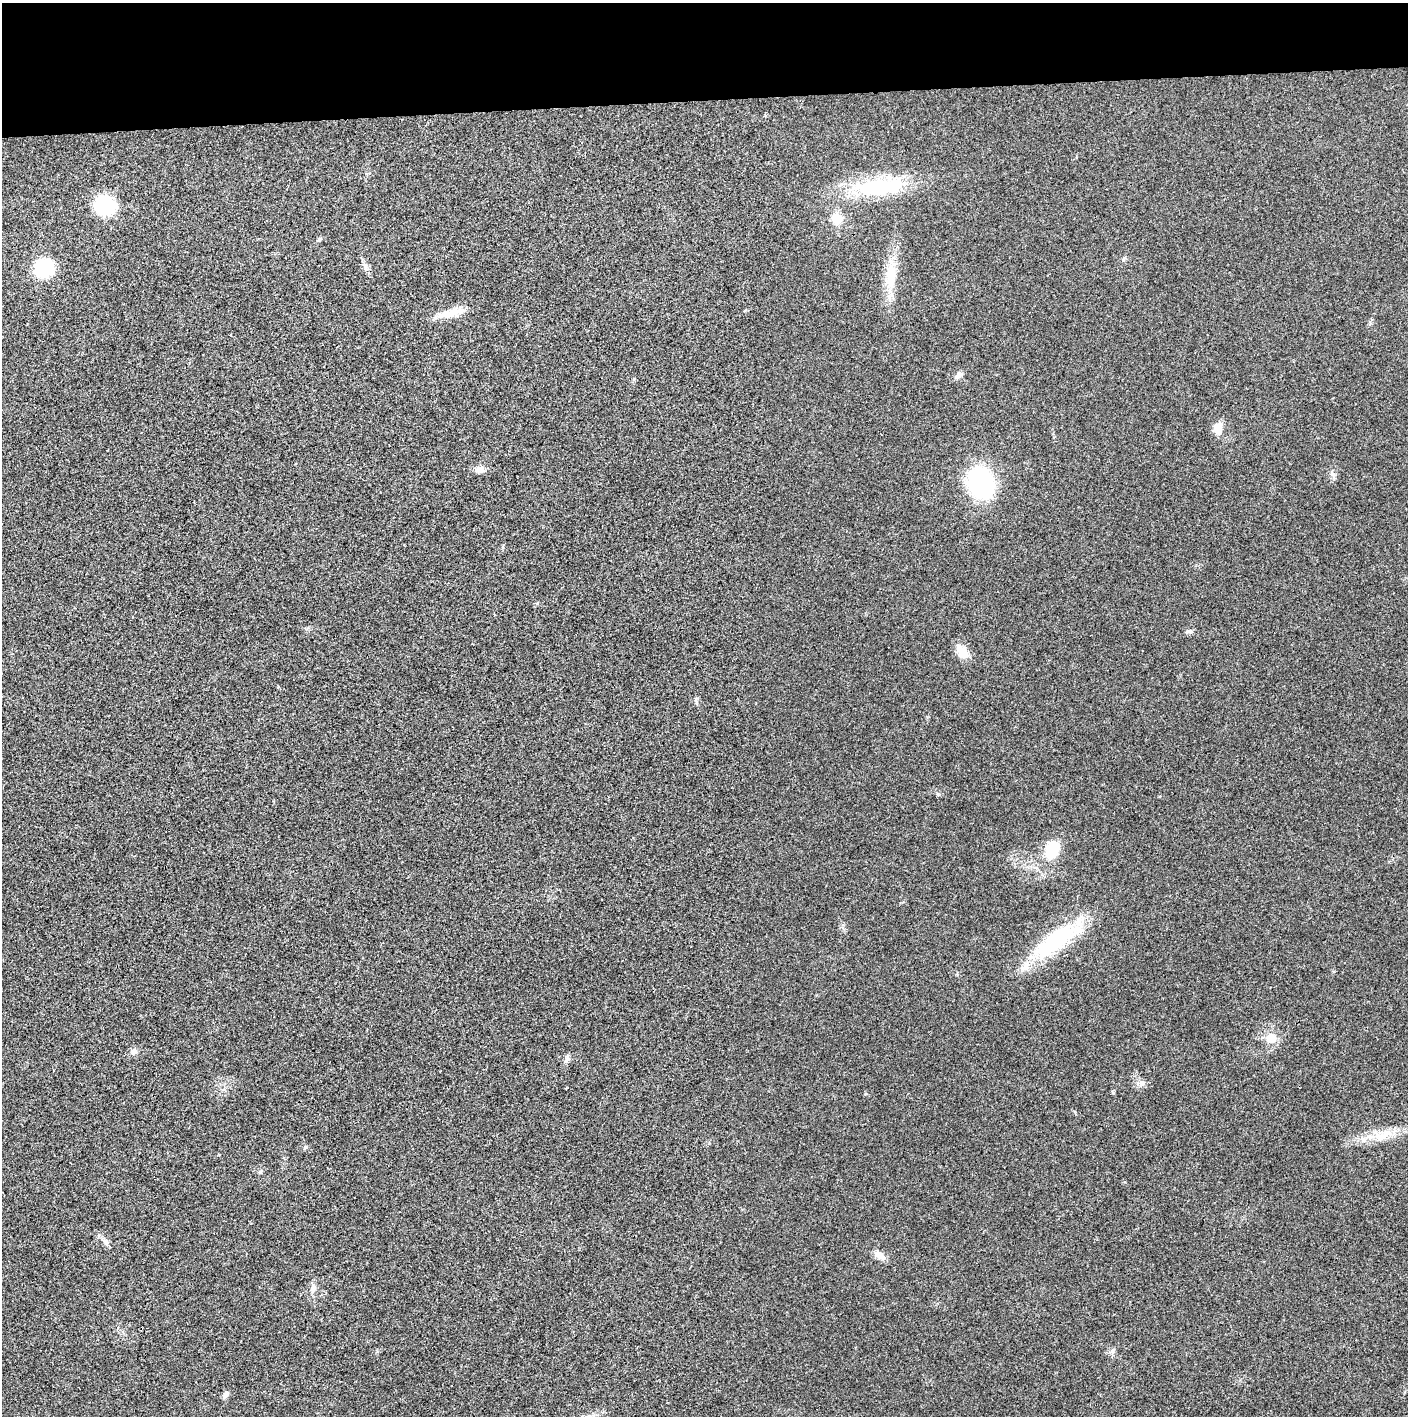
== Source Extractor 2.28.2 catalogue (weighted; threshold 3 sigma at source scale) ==
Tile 2 of 3 x 3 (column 2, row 1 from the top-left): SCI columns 1407-2812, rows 2850-4263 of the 4224 x 4264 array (HDU 1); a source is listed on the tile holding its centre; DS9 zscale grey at full resolution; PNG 1410 x 1418 px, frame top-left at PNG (2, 3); no overlay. Shown black and unused: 7% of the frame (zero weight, under 3 of 4 exposures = <1% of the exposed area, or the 3 px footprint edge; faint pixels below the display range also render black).
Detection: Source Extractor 2.28.2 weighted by HDU 2 'WHT'; one run over the whole footprint, this tile lists its part. Background 0.0259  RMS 0.006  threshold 0.0268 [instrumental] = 3 sigma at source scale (4.5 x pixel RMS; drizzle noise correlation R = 1.50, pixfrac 1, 0.05/0.05 arcsec/px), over >= 5 px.
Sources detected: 25; all 25 listed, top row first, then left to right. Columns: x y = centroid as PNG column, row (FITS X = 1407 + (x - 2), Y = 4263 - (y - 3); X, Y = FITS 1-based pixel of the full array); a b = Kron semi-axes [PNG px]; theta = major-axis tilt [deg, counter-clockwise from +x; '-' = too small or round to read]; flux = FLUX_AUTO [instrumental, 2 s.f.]
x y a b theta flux
879 187 71 21 6 49
105 205 17 16 - 33
837 218 12 11 - 9.1
319 239 7 5 41 1
366 267 13 7 -68 2.6
43 268 22 20 17 25
891 273 30 14 86 16
451 313 35 9 12 9.4
958 375 11 7 54 2.3
1218 428 15 10 78 6
478 469 12 6 29 2.7
980 482 25 20 -70 78
1190 631 8 6 -2 1.4
962 652 19 12 -54 7.2
1052 850 27 17 69 17
1056 941 68 21 36 53
1271 1038 12 11 - 7.5
134 1051 8 7 - 2.4
567 1059 11 6 81 1.9
1142 1083 9 7 -14 2.2
1380 1137 15 10 11 7.2
105 1241 8 6 -63 1.9
880 1255 16 8 -34 4.5
313 1288 10 6 80 2.3
226 1395 9 6 60 2
Unlisted compact peaks at least as high as the median listed source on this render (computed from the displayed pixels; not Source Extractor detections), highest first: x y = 938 794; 1112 1351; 305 1147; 1113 1093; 865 1094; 1123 260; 537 603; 1332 474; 634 379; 696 702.